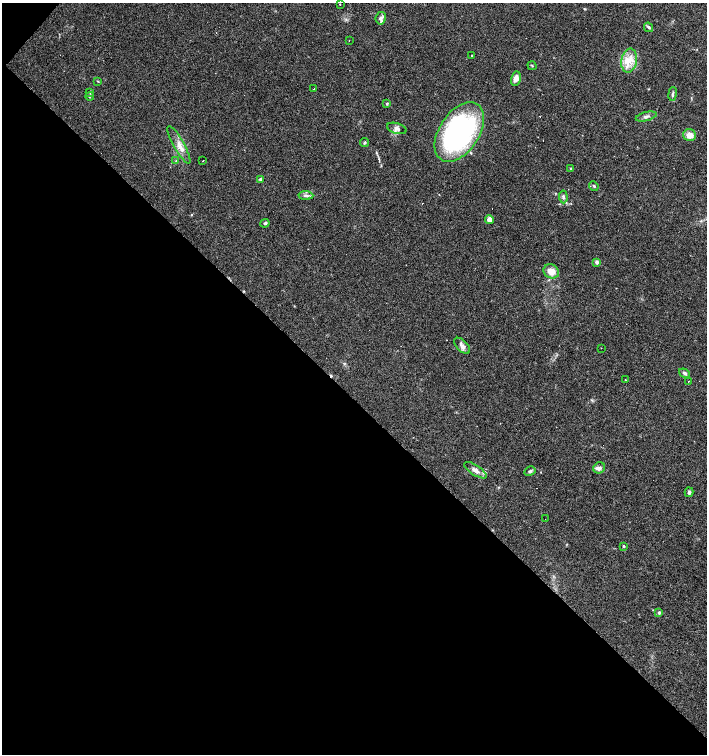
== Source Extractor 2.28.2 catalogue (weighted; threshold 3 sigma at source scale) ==
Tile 9 of 4 x 4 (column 1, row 3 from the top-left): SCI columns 160-1568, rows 1505-3007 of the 6020 x 6013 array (HDU 1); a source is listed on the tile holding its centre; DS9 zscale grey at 2 x 2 block average (1 PNG px = mean of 2 x 2 image px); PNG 709 x 756 px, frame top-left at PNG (2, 3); each listed source drawn as its Kron ellipse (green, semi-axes under 4 px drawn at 4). Shown black and unused: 48% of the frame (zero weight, under 3 of 4 exposures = <1% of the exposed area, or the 3 px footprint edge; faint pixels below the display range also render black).
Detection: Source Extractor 2.28.2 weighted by HDU 2 'WHT'; one run over the whole footprint, this tile lists its part. Background 0.0878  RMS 0.0058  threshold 0.0263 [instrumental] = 3 sigma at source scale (4.5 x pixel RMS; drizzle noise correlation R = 1.50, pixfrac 1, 0.0396/0.0396 arcsec/px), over >= 5 px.
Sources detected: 56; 10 cosmic-ray / hot-pixel residue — neither listed nor drawn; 3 inside a brighter listed object's ellipse — not listed separately; the other 43 listed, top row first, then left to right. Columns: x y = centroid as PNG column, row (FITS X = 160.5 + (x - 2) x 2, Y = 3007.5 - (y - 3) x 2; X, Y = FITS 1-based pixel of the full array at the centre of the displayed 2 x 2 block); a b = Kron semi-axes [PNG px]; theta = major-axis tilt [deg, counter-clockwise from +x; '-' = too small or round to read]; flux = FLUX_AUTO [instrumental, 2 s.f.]
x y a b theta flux
340 4 2 2 - 1.6
381 18 6 5 - 4.5
649 27 5 3 - 2.5
349 41 2 2 - 1.2
471 56 2 2 - 1.2
629 61 12 8 80 17
532 66 5 2 - 1.2
516 79 7 5 78 7.9
98 81 4 2 - 0.95
314 89 2 2 - 0.58
90 92 4 2 - 1.3
673 94 7 3 81 2.6
90 97 4 3 - 1.3
387 104 4 3 - 1.4
646 116 11 4 13 5.3
397 128 10 5 -16 5
459 132 33 20 56 320
689 135 6 6 - 13
365 143 4 3 - 2
179 145 21 5 -61 12
176 161 3 2 - 1.1
203 161 2 2 - 1.5
570 168 3 2 - 0.85
261 179 4 3 - 3.1
594 186 5 3 - 1.9
306 196 7 4 -3 3.7
563 197 6 4 -85 3.1
489 219 5 4 - 7
265 223 5 3 - 2.5
597 262 4 3 - 3.7
551 271 8 6 -30 13
462 346 10 5 -47 6.6
601 348 2 2 - 0.58
685 373 6 4 -35 3.7
625 380 2 2 - 1.3
688 381 2 2 - 1.3
599 468 6 5 - 4.1
476 470 13 5 -33 7.7
530 471 6 4 29 2.9
689 492 5 3 - 3.1
545 519 2 2 - 0.54
624 546 3 2 - 2
659 613 4 4 - 2.3
Diffuse or blended objects may show on this block-average render without a row.